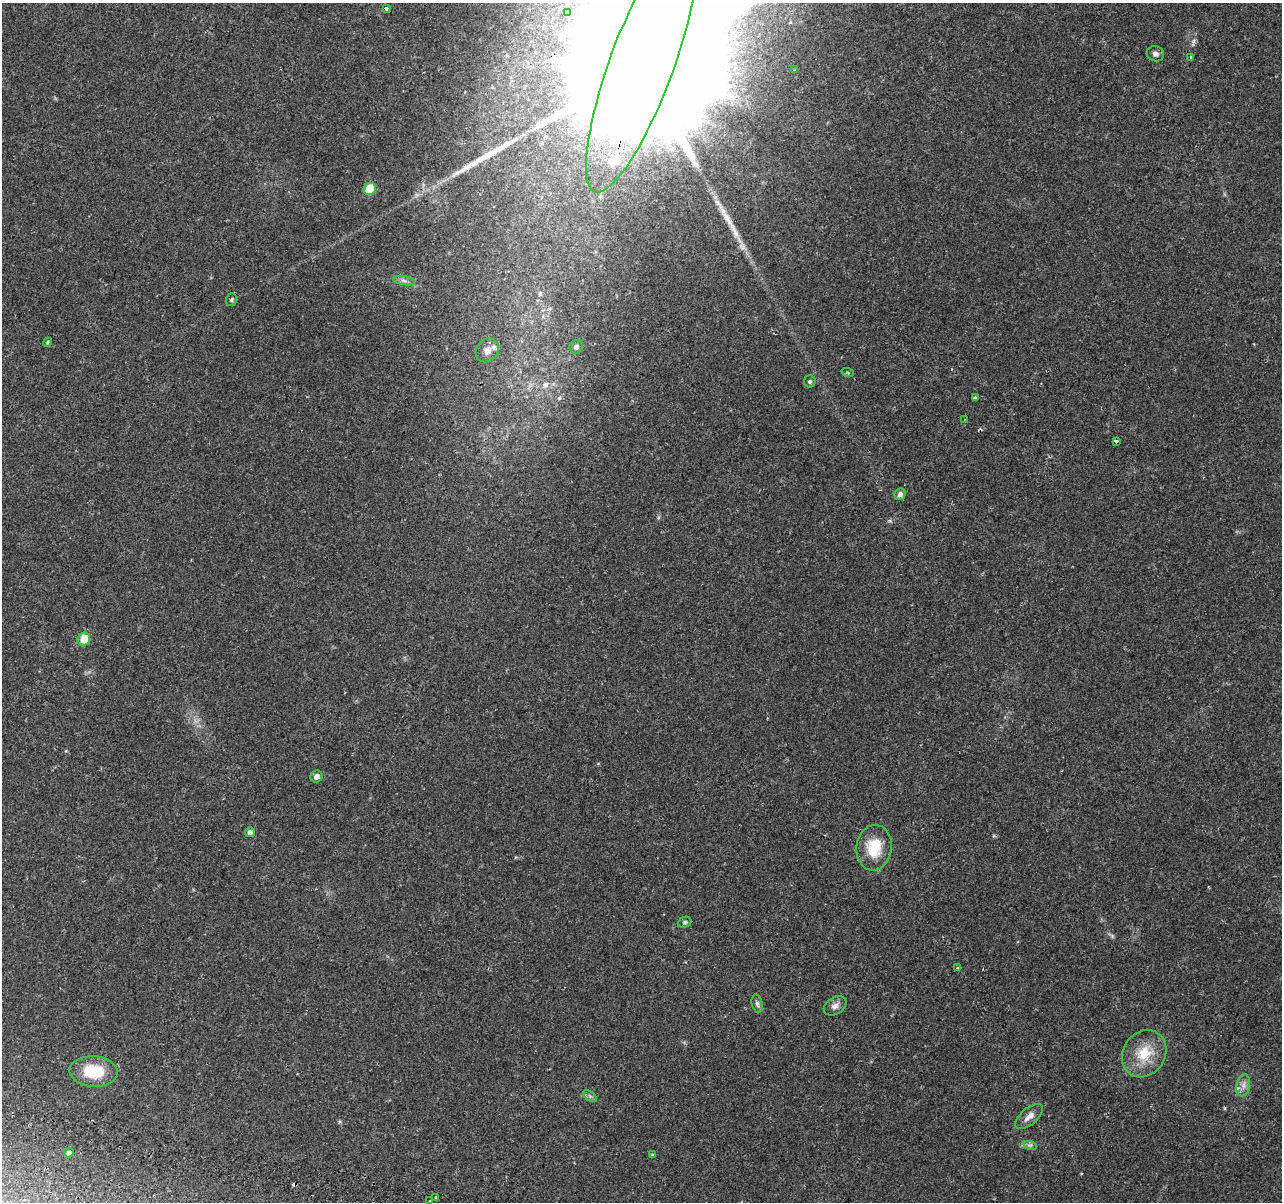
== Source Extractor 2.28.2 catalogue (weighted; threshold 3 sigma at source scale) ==
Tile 7 of 4 x 4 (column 3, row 2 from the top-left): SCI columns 2574-3853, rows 2674-3873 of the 5156 x 5407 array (HDU 1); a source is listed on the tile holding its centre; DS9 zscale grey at full resolution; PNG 1284 x 1204 px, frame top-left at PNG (2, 3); each listed source drawn as its Kron ellipse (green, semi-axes under 4 px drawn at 4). Shown black and unused: <1% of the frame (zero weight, under 2 of 3 exposures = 3% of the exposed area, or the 3 px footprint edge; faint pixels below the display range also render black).
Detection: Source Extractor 2.28.2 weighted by HDU 2 'WHT'; one run over the whole footprint, this tile lists its part. Background 0.117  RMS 0.0067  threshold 0.0302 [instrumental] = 3 sigma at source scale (4.5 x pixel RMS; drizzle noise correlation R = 1.50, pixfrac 1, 0.0396/0.0396 arcsec/px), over >= 5 px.
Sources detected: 43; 2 inside a brighter object's white glare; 2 cosmic-ray / hot-pixel residue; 2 long thin detections or spike segments (spike, bleed or trail) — neither listed nor drawn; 1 inside a brighter listed object's ellipse — not listed separately; the other 36 listed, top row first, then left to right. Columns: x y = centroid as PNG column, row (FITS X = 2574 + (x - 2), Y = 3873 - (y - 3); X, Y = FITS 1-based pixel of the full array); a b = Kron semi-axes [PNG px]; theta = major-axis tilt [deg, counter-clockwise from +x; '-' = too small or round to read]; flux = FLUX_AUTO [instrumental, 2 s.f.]
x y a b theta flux
386 8 3 3 - 1.6
568 13 4 3 - 0.76
1155 54 8 7 - 2.7
1191 57 3 3 - 1
642 64 136 32 70 77000
795 70 4 3 - 0.84
370 189 6 5 - 20
404 280 11 4 -11 2.1
231 299 6 5 - 1.2
47 342 5 4 - 0.9
576 347 7 6 - 2.4
487 350 13 10 47 4.4
848 373 6 4 -19 0.82
810 381 6 6 - 1.3
975 398 3 3 - 3
964 420 4 2 - 0.48
1116 441 4 3 - 1.6
900 494 6 5 - 2.8
84 639 7 6 - 14
316 776 6 6 - 3
250 832 5 5 - 2.6
874 848 23 17 83 22
685 922 6 5 - 1.2
958 968 4 3 - 1.3
757 1004 9 5 -77 1.7
835 1006 12 8 33 3.5
1144 1054 25 21 56 21
93 1071 24 15 -5 24
1243 1085 11 7 80 3.9
590 1096 8 4 -37 1.6
1029 1116 17 8 41 5.5
1030 1145 7 4 -17 1.3
69 1153 5 4 - 1.7
652 1155 4 4 - 0.77
436 1197 3 2 - 2.3
430 1201 3 2 - 1.5
Overlapping masked pixels (flux is a lower limit): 1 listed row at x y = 642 64
Isophote crosses this tile's border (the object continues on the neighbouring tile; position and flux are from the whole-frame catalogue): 1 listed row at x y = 642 64